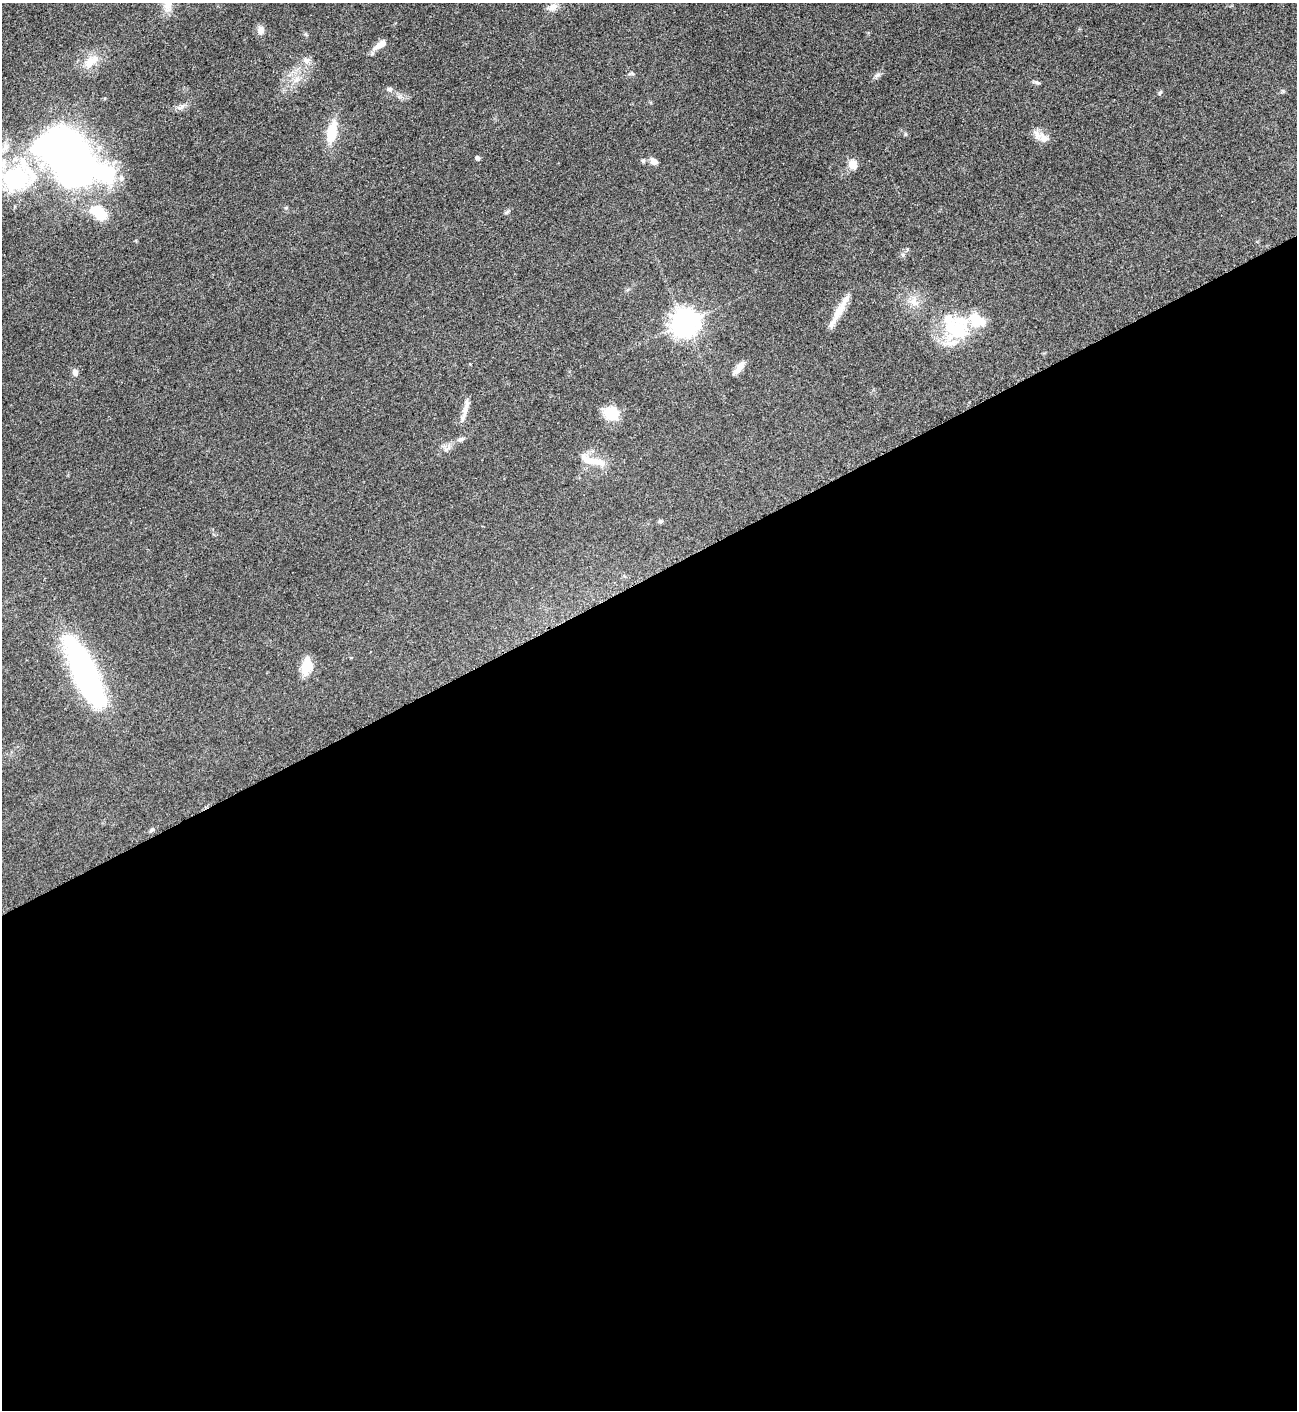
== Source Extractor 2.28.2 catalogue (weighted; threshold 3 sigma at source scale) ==
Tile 15 of 4 x 4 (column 3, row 4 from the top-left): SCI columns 2753-4047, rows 7-1414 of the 5639 x 5648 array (HDU 1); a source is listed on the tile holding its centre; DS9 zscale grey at full resolution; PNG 1299 x 1412 px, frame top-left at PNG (2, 3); no overlay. Shown black and unused: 59% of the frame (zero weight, under 3 of 5 exposures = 1% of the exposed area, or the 3 px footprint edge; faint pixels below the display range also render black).
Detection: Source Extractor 2.28.2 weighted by HDU 2 'WHT'; one run over the whole footprint, this tile lists its part. Background 0.0918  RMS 0.0067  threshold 0.0301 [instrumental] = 3 sigma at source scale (4.5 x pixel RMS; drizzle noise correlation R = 1.50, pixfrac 1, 0.05/0.05 arcsec/px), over >= 5 px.
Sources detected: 40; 2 inside a brighter object's white glare — not listed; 3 inside a brighter listed object's ellipse — not listed separately; the other 35 listed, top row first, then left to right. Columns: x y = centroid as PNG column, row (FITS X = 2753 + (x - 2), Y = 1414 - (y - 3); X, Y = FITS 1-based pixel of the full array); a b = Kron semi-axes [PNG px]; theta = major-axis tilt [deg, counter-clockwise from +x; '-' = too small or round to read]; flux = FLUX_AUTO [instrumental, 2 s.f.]
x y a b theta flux
168 5 19 10 88 6.5
553 7 12 9 54 4
261 30 10 8 73 3.2
380 45 17 7 35 6.3
307 60 9 8 - 3
91 61 25 12 41 11
632 73 6 4 -44 0.93
877 75 8 5 44 1.7
1037 83 9 4 -11 1.3
389 89 8 5 0 1.6
1160 92 7 4 62 0.95
332 132 30 11 79 16
1044 138 17 11 -45 6.1
68 155 64 38 -43 450
478 158 5 4 - 2
643 161 6 5 - 1
654 161 10 7 -39 3.4
853 164 12 10 -66 5.8
15 178 40 34 41 74
286 208 6 4 1 0.78
99 213 19 12 -39 20
914 301 13 7 -78 4.8
839 311 30 10 60 11
685 322 9 8 - 770
958 331 39 23 72 37
739 368 19 6 52 4.9
75 373 8 6 -76 2.9
465 410 23 6 77 4.9
612 413 18 14 -36 15
461 439 9 5 26 1.6
591 461 36 11 -18 12
660 521 7 5 20 1.1
306 666 20 12 79 11
85 673 50 16 -65 260
152 830 6 4 0 1.1
Isophote crosses this tile's border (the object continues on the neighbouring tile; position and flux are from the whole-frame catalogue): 1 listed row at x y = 168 5
Unlisted compact peaks at least as high as the median listed source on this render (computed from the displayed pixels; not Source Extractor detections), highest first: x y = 905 134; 903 255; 182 106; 1283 91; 305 34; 506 213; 446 449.